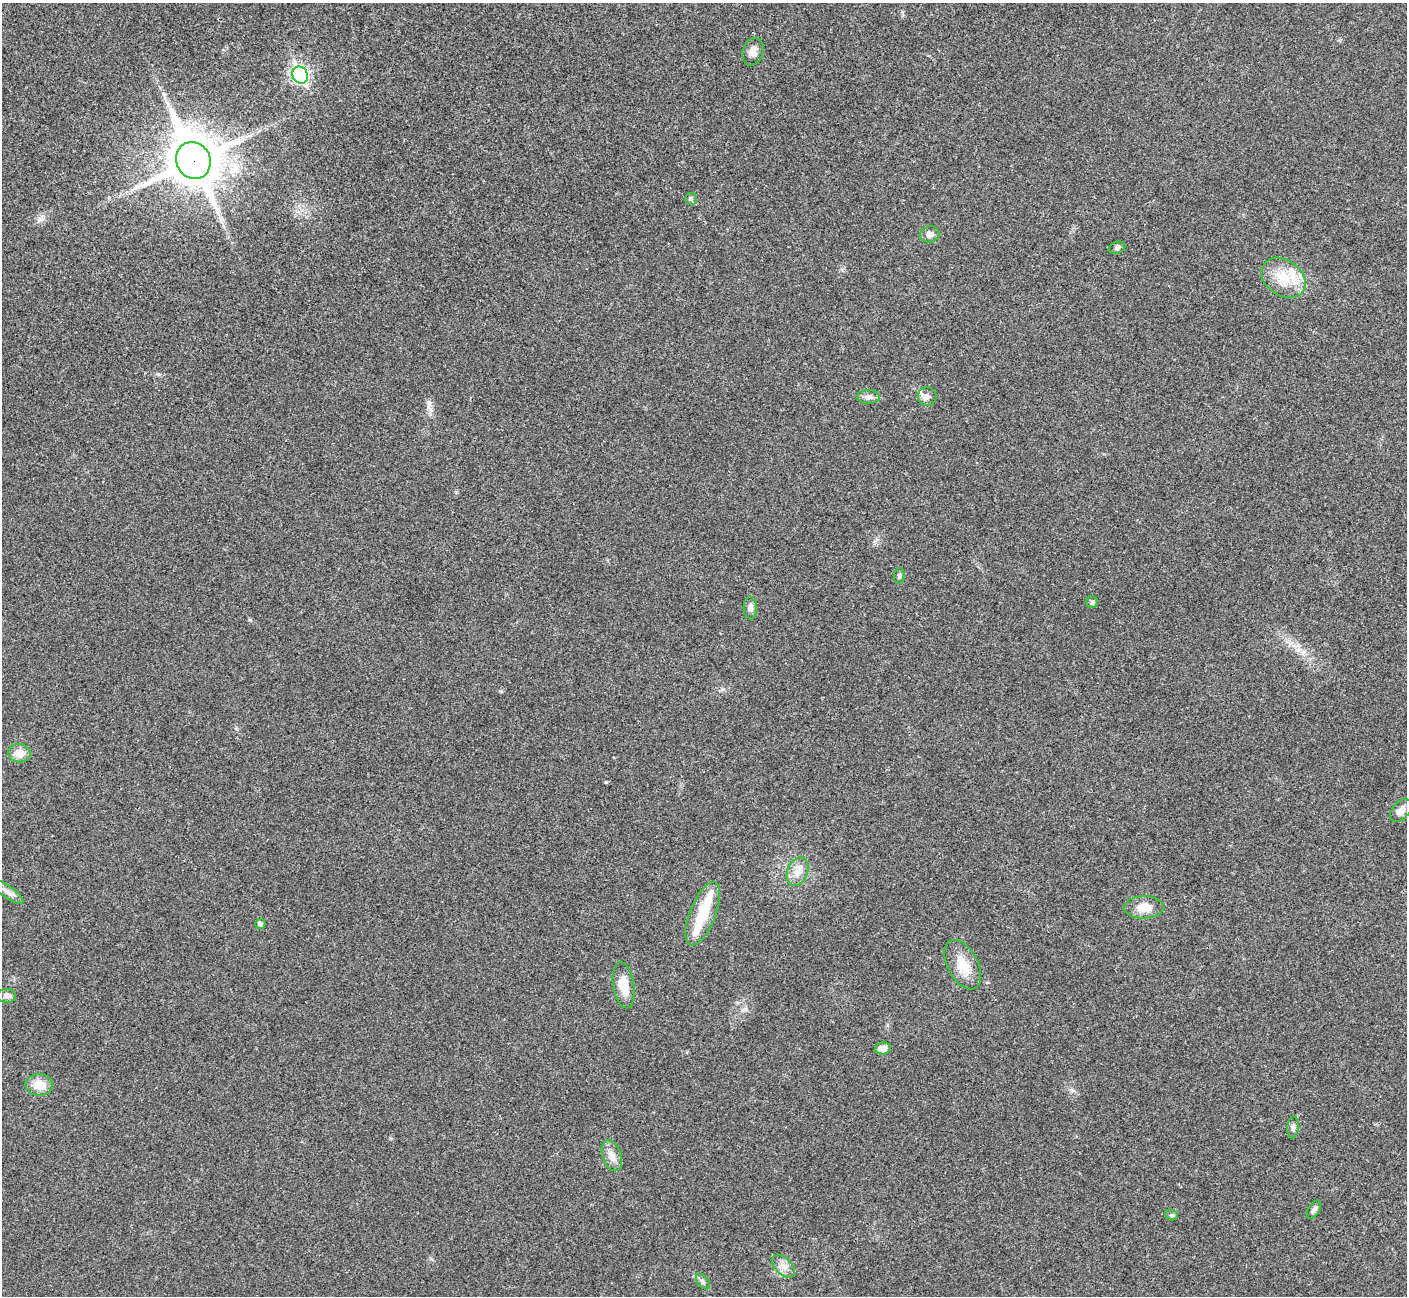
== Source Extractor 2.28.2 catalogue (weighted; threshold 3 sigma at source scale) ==
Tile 10 of 4 x 4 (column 2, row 3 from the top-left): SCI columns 1409-2813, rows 1450-2743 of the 5629 x 5618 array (HDU 1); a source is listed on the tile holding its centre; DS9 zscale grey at full resolution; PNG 1409 x 1298 px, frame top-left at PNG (2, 3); each listed source drawn as its Kron ellipse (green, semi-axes under 4 px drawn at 4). Shown black and unused: <1% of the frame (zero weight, under 3 of 4 exposures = <1% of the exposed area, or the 3 px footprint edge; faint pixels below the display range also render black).
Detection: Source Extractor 2.28.2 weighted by HDU 2 'WHT'; one run over the whole footprint, this tile lists its part. Background 0.0224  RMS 0.004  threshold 0.018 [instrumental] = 3 sigma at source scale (4.5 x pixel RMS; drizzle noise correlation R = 1.50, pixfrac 1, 0.05/0.05 arcsec/px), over >= 5 px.
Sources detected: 32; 2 inside a brighter listed object's ellipse — not listed separately; the other 30 listed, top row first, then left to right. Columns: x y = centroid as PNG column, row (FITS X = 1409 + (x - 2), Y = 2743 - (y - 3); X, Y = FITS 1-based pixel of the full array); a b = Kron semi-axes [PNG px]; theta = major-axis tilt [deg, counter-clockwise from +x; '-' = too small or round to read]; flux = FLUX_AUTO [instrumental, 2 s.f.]
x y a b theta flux
753 52 14 10 73 2.7
300 75 9 7 -65 100
193 160 19 17 -63 1800
691 199 6 6 - 0.74
930 234 10 8 17 2.3
1117 248 8 6 15 1
1283 278 24 18 -36 11
927 396 9 9 - 2
868 397 11 6 -2 1.8
899 576 8 5 81 0.8
1092 602 6 6 - 0.83
750 608 11 6 -87 1.6
20 753 11 9 -2 4.8
1401 811 13 8 48 3.4
797 871 15 10 67 4
7 892 19 6 -35 2.5
1144 907 20 11 1 5.9
703 914 34 13 68 15
260 924 5 5 - 1.2
963 965 27 15 -62 8.8
624 985 23 10 -81 7.6
7 996 9 7 -2 1.3
883 1048 8 6 8 2.7
39 1085 13 11 0 5.7
1293 1127 11 5 85 1.2
612 1156 16 9 -71 3.4
1314 1210 10 5 58 1.4
1172 1215 6 5 - 0.67
783 1266 14 8 -44 2.8
703 1281 9 5 -53 0.99
Overlapping masked pixels (flux is a lower limit): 1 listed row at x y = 193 160
Isophote crosses this tile's border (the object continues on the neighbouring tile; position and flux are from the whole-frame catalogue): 1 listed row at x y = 7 892
Unlisted compact peaks at least as high as the median listed source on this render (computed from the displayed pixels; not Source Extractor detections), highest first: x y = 250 620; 606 782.